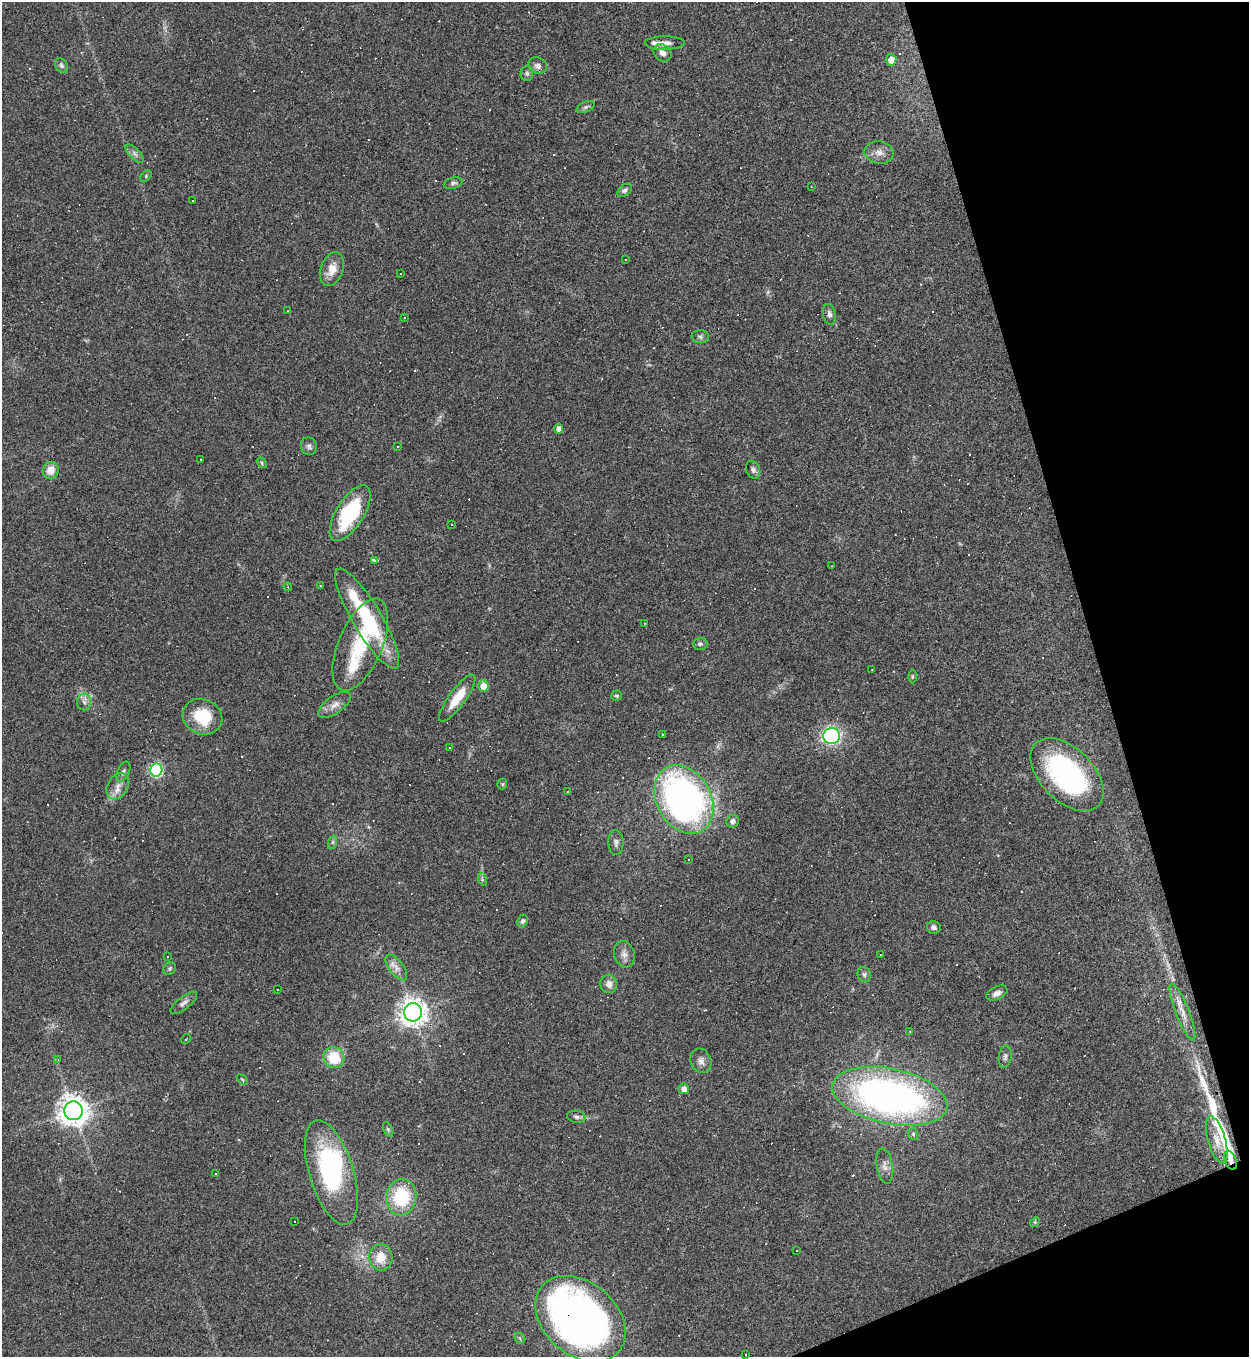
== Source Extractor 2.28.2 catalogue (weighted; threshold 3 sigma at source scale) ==
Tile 12 of 4 x 4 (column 4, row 3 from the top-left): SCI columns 3888-5134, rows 1356-2710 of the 5407 x 5421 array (HDU 1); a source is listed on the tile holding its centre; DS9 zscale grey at full resolution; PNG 1251 x 1359 px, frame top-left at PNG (2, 2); each listed source drawn as its Kron ellipse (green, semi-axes under 4 px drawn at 4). Shown black and unused: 15% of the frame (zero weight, under 3 of 4 exposures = <1% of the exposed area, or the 3 px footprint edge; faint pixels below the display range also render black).
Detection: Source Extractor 2.28.2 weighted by HDU 2 'WHT'; one run over the whole footprint, this tile lists its part. Background 0.0443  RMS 0.0046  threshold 0.0209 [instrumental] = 3 sigma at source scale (4.5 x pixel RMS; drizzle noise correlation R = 1.50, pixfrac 1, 0.05/0.05 arcsec/px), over >= 5 px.
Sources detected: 176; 1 too faint to see at this stretch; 1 inside a brighter object's white glare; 68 cosmic-ray / hot-pixel residue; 2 long thin detections or spike segments (spike, bleed or trail) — neither listed nor drawn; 3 inside a brighter listed object's ellipse — not listed separately; the other 101 listed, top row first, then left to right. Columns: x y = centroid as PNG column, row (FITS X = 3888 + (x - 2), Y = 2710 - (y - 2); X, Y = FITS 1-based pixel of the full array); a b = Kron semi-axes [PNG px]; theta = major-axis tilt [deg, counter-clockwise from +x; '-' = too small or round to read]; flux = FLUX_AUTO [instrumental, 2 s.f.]
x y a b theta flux
665 43 20 6 0 3.3
663 53 10 8 -40 2.9
891 60 6 5 - 5.6
61 65 8 6 -58 1.2
538 66 9 8 - 2.1
527 73 7 6 - 1.2
586 107 9 5 24 1.2
879 152 15 11 -11 3.9
134 153 12 5 -46 1.6
146 176 7 4 48 0.6
453 183 9 5 16 1.1
811 186 3 2 - 0.41
625 190 8 5 38 1.2
192 201 3 3 - 17
626 260 2 2 - 0.35
332 269 17 11 70 6.1
400 274 3 2 - 0.4
288 310 2 2 - 0.32
829 314 10 6 -79 1.7
404 318 2 2 - 0.42
700 337 8 6 -6 1.2
559 429 5 4 - 2.2
309 446 9 8 - 1.4
397 447 3 3 - 1.1
200 459 2 2 - 0.41
262 463 6 4 -50 0.65
51 470 8 8 - 5.6
753 470 9 7 -68 1.5
350 513 32 13 58 35
452 525 3 3 - 0.79
375 560 3 3 - 26
831 566 3 2 - 0.24
320 585 3 2 - 0.32
288 587 4 3 - 0.42
367 619 58 14 -59 37
644 623 2 2 - 0.43
700 644 7 6 - 1
360 645 49 22 67 28
872 669 3 2 - 0.25
912 677 7 3 89 0.51
483 686 6 5 - 5.5
617 696 5 5 - 0.81
457 698 28 8 54 11
84 702 8 7 - 1.7
335 705 19 8 35 3.7
202 717 20 17 -26 17
662 734 2 2 - 0.4
832 736 8 8 - 86
449 748 2 2 - 0.32
156 770 6 6 - 79
123 772 11 6 65 1.4
1067 775 44 26 -45 82
502 784 5 5 - 0.6
118 786 14 10 60 4.1
567 792 3 2 - 0.38
684 799 36 27 -61 170
733 821 6 6 - 1.5
333 842 7 4 71 0.95
616 842 12 7 -88 1.9
688 859 3 3 - 0.83
482 879 6 4 -74 0.72
523 921 6 5 - 1.1
934 927 7 6 - 1.6
624 954 13 10 -72 3
880 955 2 2 - 0.45
167 956 3 2 - 0.53
396 967 15 7 -53 3.1
170 968 7 6 - 0.89
864 974 7 6 - 1.2
609 984 9 8 - 2.9
277 989 2 2 - 0.37
997 993 11 6 25 2.5
184 1003 16 6 38 2
413 1012 9 9 - 480
1182 1012 30 6 -68 5.1
909 1031 3 2 - 0.32
186 1039 5 2 - 0.46
1005 1057 11 6 83 1.6
334 1058 11 10 - 14
58 1059 4 2 - 0.34
701 1061 13 10 -66 2.7
242 1080 6 4 -45 0.58
684 1089 5 5 - 2.7
890 1096 58 27 -12 210
74 1111 9 9 - 600
576 1117 9 6 -9 1.4
388 1129 8 4 -64 0.71
913 1134 6 5 - 0.91
1217 1140 24 9 -74 5.2
1230 1160 10 5 -68 3.1
885 1166 18 8 -81 3
331 1172 54 22 -73 56
215 1174 3 2 - 0.61
401 1197 18 15 83 27
294 1221 3 2 - 0.45
1035 1222 5 4 - 0.54
797 1251 2 2 - 0.27
381 1257 13 11 -88 8
580 1319 50 36 -41 300
520 1338 6 5 - 0.81
745 1355 3 2 - 0.35
Overlapping masked pixels (flux is a lower limit): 3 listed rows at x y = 1182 1012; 1230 1160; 580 1319